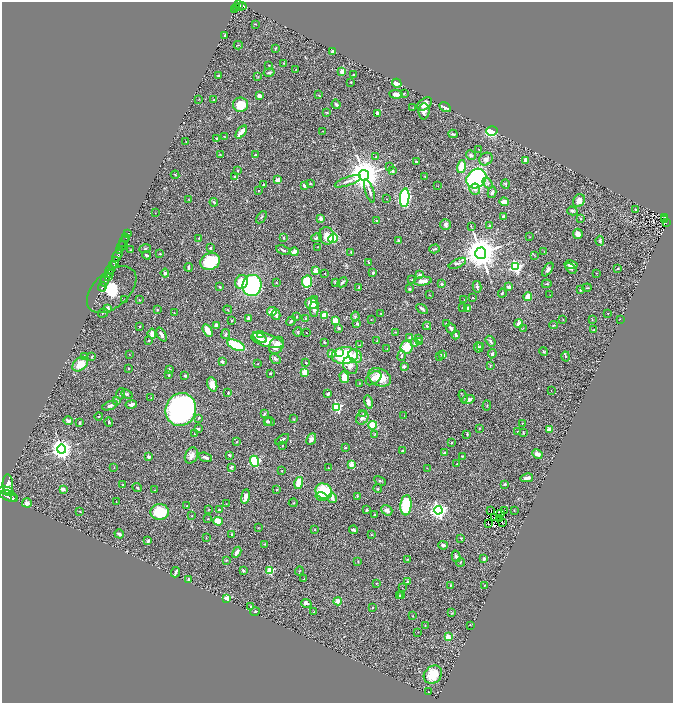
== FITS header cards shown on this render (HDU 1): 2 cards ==
NAXIS1  =                 1342
NAXIS2  =                 1401

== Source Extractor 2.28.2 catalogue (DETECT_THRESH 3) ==
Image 1342 x 1401 px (HDU 1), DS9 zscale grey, zoomed out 1/2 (1 PNG px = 2 x 2 image px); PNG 675 x 705 px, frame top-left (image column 2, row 1401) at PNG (2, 2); each listed source drawn as its Kron ellipse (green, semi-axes under 4 px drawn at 4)
Background 0.682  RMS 0.038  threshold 0.113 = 3 sigma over >= 5 px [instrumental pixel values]
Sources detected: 439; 28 cannot appear on this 1/2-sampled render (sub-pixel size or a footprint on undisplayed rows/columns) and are neither listed nor drawn; the other 411 listed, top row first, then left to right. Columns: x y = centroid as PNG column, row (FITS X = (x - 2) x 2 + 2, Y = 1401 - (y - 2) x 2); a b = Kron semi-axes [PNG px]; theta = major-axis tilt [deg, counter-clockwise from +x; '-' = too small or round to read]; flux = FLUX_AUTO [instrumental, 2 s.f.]
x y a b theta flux
238 3 3 2 - 460
241 6 5 3 - 670
237 7 4 2 - 230
235 10 3 2 - 180
256 24 3 2 - 3
225 35 3 2 - 8.7
238 45 4 2 - 4.9
276 48 4 2 - 8.6
332 52 4 3 - 19
284 63 3 2 - 3.9
269 65 2 2 - 3.3
296 70 4 2 - 3.2
342 71 4 3 - 32
269 72 5 3 - 15
354 75 3 2 - 5.1
219 76 2 2 - 9.1
258 77 3 2 - 4.3
351 82 2 2 - 3.8
397 83 5 3 - 45
404 93 3 2 - 5.9
396 94 7 4 -5 36
318 95 4 2 - 3.6
259 96 4 3 - 30
199 99 2 2 - 2.8
214 99 2 2 - 3.6
336 104 5 3 - 14
425 104 8 5 39 50
240 105 7 7 - 140
445 107 6 4 -29 24
413 108 2 2 - 3.4
424 111 8 5 88 33
326 112 4 2 - 4
377 113 4 2 - 36
322 131 2 2 - 3.3
492 131 6 4 16 340
241 132 8 3 52 89
453 134 4 2 - 12
224 136 2 2 - 3
217 139 3 2 - 7
186 142 2 2 - 2.5
479 150 2 1 - 3.2
220 154 3 2 - 3.3
255 154 3 3 - 5.9
471 155 5 4 - 18
376 157 3 3 - 4.9
486 159 7 6 - 31
526 160 4 3 - 26
416 162 3 2 - 8.8
390 166 3 2 - 4.5
461 166 6 4 75 110
237 170 2 2 - 4.6
393 171 4 3 - 11
175 175 4 2 - 4.5
364 175 5 5 - 18000
425 176 3 2 - 3.7
235 177 3 3 - 13
476 179 11 9 45 1000
278 180 3 2 - 60
348 181 14 3 20 31
488 183 6 4 -54 14
310 184 4 3 - 6
506 184 4 2 - 6.3
263 185 2 2 - 6.1
304 185 4 2 - 21
438 186 2 2 - 2.3
475 189 5 5 - 30
258 191 2 1 - 1.9
369 191 12 3 -72 24
492 192 6 3 76 18
405 198 9 4 85 1100
386 199 2 2 - 1.9
189 200 2 1 - 2.1
579 201 7 5 56 40
214 202 4 3 - 11
504 202 5 3 - 50
636 209 3 2 - 4.7
572 211 5 3 - 12
155 213 2 1 - 2.9
504 216 4 3 - 12
261 217 7 3 54 7.9
665 217 3 2 - 76
321 218 4 3 - 20
581 219 3 3 - 4.9
664 220 3 1 - 37
377 221 2 2 - 12
666 223 3 2 - 89
445 224 5 5 - 20
471 226 3 2 - 3.6
490 226 2 2 - 40
128 233 2 1 - 55
578 234 5 5 - 41
326 236 9 7 -79 71
126 237 2 1 - 200
530 237 3 2 - 2.5
199 238 2 1 - 2.2
283 238 2 2 - 9.2
316 238 5 3 - 16
333 238 5 4 - 250
399 240 4 3 - 7.9
124 241 6 2 58 260
600 241 5 3 - 9.5
122 246 5 2 - 1200
317 247 2 2 - 2.6
210 248 2 2 - 34
145 249 6 2 17 7.4
435 249 5 2 - 10
120 250 3 2 - 600
130 250 2 2 - 7.7
283 250 7 2 -24 15
294 252 4 3 - 46
351 252 4 2 - 5.1
544 252 3 2 - 3.5
481 253 5 5 - 20000
160 254 3 2 - 4.5
147 255 4 2 - 11
534 255 4 2 - 5
117 256 7 3 58 3500
210 261 10 8 25 300
115 262 5 3 - 1200
369 262 3 2 - 4.7
457 263 9 4 25 19
112 265 3 2 - 400
571 265 6 3 -10 49
189 267 4 2 - 9.6
516 267 4 3 - 1100
571 268 6 4 -45 15
618 268 3 2 - 4.4
548 269 8 4 56 21
110 270 4 2 - 760
316 270 2 2 - 150
165 273 4 3 - 19
325 273 2 1 - 3.6
373 273 3 3 - 13
596 273 2 1 - 2.7
110 274 4 2 - 550
420 275 3 3 - 26
108 276 4 2 - 450
412 280 3 2 - 4.8
105 281 5 2 - 1700
423 281 9 4 5 57
241 282 7 6 - 150
307 282 6 5 - 290
335 282 4 3 - 5.9
342 282 6 2 44 10
276 283 3 2 - 3.3
442 284 2 2 - 31
547 284 5 2 - 6.5
252 285 10 9 - 810
102 287 5 2 - 1600
220 287 3 2 - 4.8
359 287 2 2 - 7.6
477 287 6 3 -78 15
509 287 3 3 - 29
587 288 5 2 - 6
409 289 3 2 - 14
112 290 29 17 42 760
581 290 3 3 - 9.2
502 293 4 2 - 8.2
430 295 3 2 - 3.4
550 295 2 1 - 1.9
528 296 4 3 - 95
473 298 2 2 - 5.3
125 299 2 1 - 2.5
315 299 4 4 - 14
139 300 2 2 - 4.2
464 300 2 1 - 1.7
312 303 6 5 - 110
463 307 3 2 - 3.5
108 308 2 2 - 73
314 309 7 4 -88 25
422 309 6 3 -31 13
467 309 4 3 - 38
157 310 3 3 - 5.9
228 310 4 2 - 4.4
272 311 5 3 - 76
103 313 5 2 - 5.8
174 313 2 2 - 2.4
381 313 2 2 - 2.9
608 313 2 2 - 2.9
276 315 5 3 - 26
324 315 4 4 - 66
355 316 5 3 - 8.7
296 317 3 3 - 5.3
248 318 3 3 - 19
305 319 4 2 - 4.3
620 319 2 1 - 2.1
371 320 2 2 - 4
563 320 2 1 - 2.5
592 320 2 2 - 3.5
232 321 2 2 - 4.9
291 321 5 2 - 14
335 321 4 4 - 87
357 324 2 2 - 27
446 324 2 2 - 4.2
518 324 4 3 - 43
216 325 4 4 - 26
554 325 4 2 - 5.6
140 326 3 2 - 3.7
427 326 4 3 - 12
339 328 3 2 - 6.5
451 328 6 3 -49 19
523 328 3 2 - 3.7
594 330 3 2 - 7.1
208 331 7 4 -61 85
298 332 5 2 - 5.7
395 332 4 2 - 3.7
306 333 2 2 - 6.8
152 334 5 3 - 44
226 334 5 3 - 7
162 335 7 3 -64 19
260 335 4 3 - 28
456 335 4 2 - 14
260 337 8 4 -32 71
410 337 2 2 - 42
419 339 2 2 - 5.6
149 340 2 1 - 4.6
267 340 17 6 -15 150
377 341 2 2 - 7
490 341 6 3 -54 17
324 342 3 2 - 5.6
419 342 3 2 - 3.3
415 343 4 4 - 23
236 345 9 4 -24 260
276 345 9 7 57 87
360 345 2 2 - 3.9
481 346 3 2 - 5.1
406 347 6 6 - 140
478 347 5 4 - 22
387 349 2 1 - 2.1
544 351 4 3 - 7.7
331 353 4 3 - 24
339 353 4 4 - 66
129 354 2 1 - 2.2
492 354 4 3 - 23
345 355 13 8 5 530
443 355 4 3 - 31
355 356 7 6 - 64
401 356 5 3 - 11
439 356 3 2 - 3.4
565 356 5 3 - 7.2
84 357 2 2 - 55
92 357 4 2 - 6.8
275 359 6 4 -39 11
222 362 4 2 - 16
258 363 2 2 - 3.9
306 363 3 2 - 5.3
80 364 9 6 41 110
350 366 9 6 -59 72
404 366 3 2 - 28
490 366 3 2 - 5.4
129 368 2 2 - 9.1
169 369 3 3 - 6.7
305 372 3 3 - 98
270 373 2 2 - 16
169 375 2 2 - 6.4
185 376 4 3 - 9.7
344 377 6 4 -74 85
379 377 12 8 -26 160
373 378 9 5 37 34
359 383 2 2 - 3.2
212 384 7 5 -71 50
551 391 2 1 - 2.4
228 393 4 3 - 6
121 394 6 3 76 12
127 394 6 3 -23 14
328 394 4 2 - 10
463 396 6 2 -70 7.5
151 398 3 2 - 3.2
116 400 3 2 - 4.8
468 400 7 3 17 31
368 402 7 4 -77 33
131 404 6 3 12 32
110 406 8 3 20 22
487 406 5 2 - 3.9
337 407 3 3 - 640
181 410 17 15 66 2700
363 413 3 2 - 4.9
264 414 3 2 - 12
99 416 4 3 - 6.7
404 416 2 1 - 2.1
199 418 2 1 - 5.3
362 418 7 6 - 27
294 419 4 3 - 6.2
68 421 5 3 - 19
267 421 4 4 - 13
109 422 4 3 - 8.3
270 422 5 3 - 11
80 423 4 2 - 9.6
522 424 2 1 - 2.1
373 425 4 4 - 93
480 428 2 2 - 4.4
198 429 4 3 - 8.6
549 429 3 3 - 53
517 432 2 2 - 7.7
523 433 4 2 - 5.9
194 434 2 2 - 4
375 434 3 3 - 3.6
467 434 3 2 - 7.2
282 439 8 2 34 16
311 439 6 4 63 31
236 442 2 2 - 4.2
451 443 3 2 - 5
282 446 2 2 - 3.3
345 448 2 2 - 15
61 449 4 4 - 4900
403 451 2 2 - 11
445 453 3 3 - 21
537 454 5 3 - 37
191 455 8 6 64 43
229 455 2 2 - 9
462 456 2 2 - 4.3
149 457 3 3 - 18
205 457 7 3 -17 22
255 461 5 4 - 540
351 464 2 2 - 110
457 464 2 1 - 3.2
231 467 4 2 - 16
114 468 2 2 - 2.1
329 468 2 2 - 2.8
427 468 2 1 - 2
282 471 3 2 - 3.4
527 478 6 3 12 36
380 481 6 3 -29 11
299 483 6 4 75 120
8 484 9 5 -88 6200
505 484 3 2 - 6.3
123 485 3 2 - 4.6
137 487 5 3 - 8.4
63 489 3 2 - 57
276 489 2 2 - 3.5
378 489 4 3 - 7.3
155 490 3 2 - 2.7
6 491 8 4 -15 5000
324 491 8 7 - 280
8 496 9 5 -20 5700
357 496 3 2 - 4.9
245 497 7 4 81 45
322 497 6 4 -12 21
15 498 3 1 - 720
332 498 5 3 - 45
116 502 2 1 - 2.2
27 503 5 4 - 25
293 503 4 3 - 4.9
226 504 3 2 - 2.8
406 505 10 5 85 420
187 506 3 2 - 4
209 509 3 2 - 2.6
219 510 3 3 - 12
367 510 4 3 - 10
387 510 6 4 -38 31
438 510 4 4 - 2600
514 510 2 1 - 2.7
80 511 2 2 - 3.4
491 511 3 1 - 0.49
505 511 2 1 - 3.3
160 512 9 8 - 240
500 513 2 1 - 1.7
374 515 2 2 - 9.5
191 516 3 3 - 4.3
494 518 2 1 - 2.3
208 519 3 3 - 4.4
499 519 3 1 - 3.2
218 521 5 4 - 110
502 522 3 1 - 7.8
489 524 2 1 - 3.1
259 528 3 3 - 4.2
315 530 3 3 - 4.9
354 530 4 2 - 23
119 534 5 3 - 20
232 534 3 3 - 11
371 535 3 2 - 3.7
206 538 3 2 - 3.2
461 538 3 3 - 6.6
148 541 3 2 - 16
265 544 3 2 - 3.7
443 545 5 3 - 22
237 552 6 3 61 38
456 556 6 4 -75 14
407 559 3 2 - 3.1
484 559 3 3 - 15
226 560 3 2 - 5.7
358 561 3 2 - 5.5
460 562 4 3 - 7.5
243 570 3 2 - 9.5
270 570 3 3 - 360
299 571 4 2 - 4.8
176 572 5 2 - 16
189 579 2 2 - 7.5
304 579 3 2 - 3.2
408 582 4 3 - 15
376 583 2 1 - 4.5
450 585 3 3 - 5.3
484 585 2 1 - 4.6
402 588 2 1 - 1.7
399 595 3 3 - 4.9
402 596 4 3 - 5.9
227 598 2 2 - 340
338 601 4 3 - 42
306 603 5 3 - 21
251 607 2 2 - 16
372 608 3 2 - 5.3
255 612 5 3 - 7.4
314 612 3 2 - 3.2
452 613 3 2 - 5.6
413 616 2 2 - 2.9
425 625 3 2 - 4.2
470 625 3 1 - 2.5
418 632 2 2 - 2.3
448 637 2 2 - 140
433 675 10 8 45 140
429 692 2 1 - 3.6
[28 sub-pixel or undisplayed-footprint detections neither listed nor drawn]